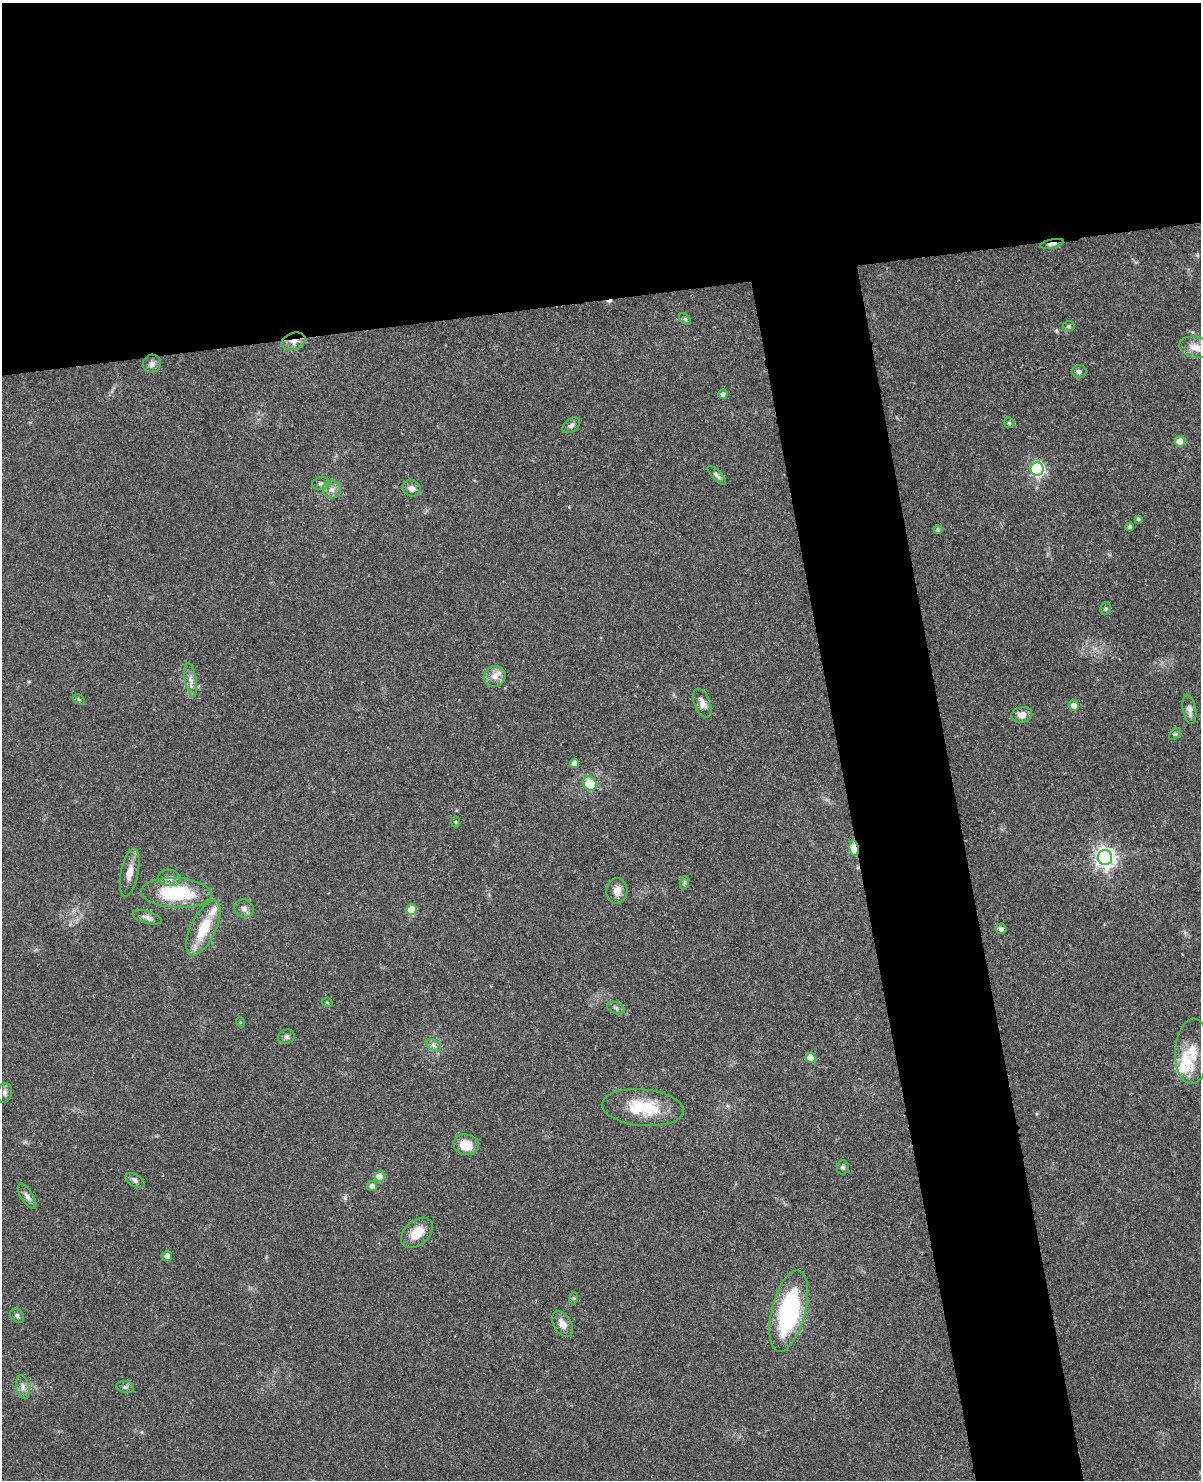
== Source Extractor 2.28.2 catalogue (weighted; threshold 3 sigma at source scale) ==
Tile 2 of 4 x 3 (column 2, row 1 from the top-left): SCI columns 1248-2446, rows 3216-4693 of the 4892 x 4840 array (HDU 1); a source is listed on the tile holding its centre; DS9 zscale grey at full resolution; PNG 1203 x 1482 px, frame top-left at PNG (2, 3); each listed source drawn as its Kron ellipse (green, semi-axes under 4 px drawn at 4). Shown black and unused: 27% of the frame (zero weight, under 3 of 4 exposures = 5% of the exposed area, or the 3 px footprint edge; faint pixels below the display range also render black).
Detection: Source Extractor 2.28.2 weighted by HDU 2 'WHT'; one run over the whole footprint, this tile lists its part. Background 0.0858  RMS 0.0058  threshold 0.0261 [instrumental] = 3 sigma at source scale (4.5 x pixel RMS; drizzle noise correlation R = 1.50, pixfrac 1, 0.05/0.05 arcsec/px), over >= 5 px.
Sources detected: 71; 1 cosmic-ray / hot-pixel residue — neither listed nor drawn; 4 inside a brighter listed object's ellipse — not listed separately; the other 66 listed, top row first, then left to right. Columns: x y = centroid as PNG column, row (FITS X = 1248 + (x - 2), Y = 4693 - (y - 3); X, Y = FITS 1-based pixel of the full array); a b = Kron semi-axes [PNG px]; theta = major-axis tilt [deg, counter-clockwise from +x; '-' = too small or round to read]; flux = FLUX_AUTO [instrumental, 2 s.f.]
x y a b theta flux
1052 244 12 4 11 2.3
685 319 7 4 -46 0.95
1069 326 6 5 - 0.96
294 341 12 8 18 5.3
1196 347 16 10 -13 6.1
152 364 9 9 - 2.7
1079 372 7 6 - 1.6
723 394 4 4 - 2.1
1009 423 6 5 - 1
571 425 10 6 36 2
1180 442 5 5 - 13
1037 469 7 6 - 120
717 475 12 4 -45 1.7
321 483 9 6 9 1.7
412 488 9 8 - 3.1
332 490 9 9 - 3.2
1138 519 4 3 - 1
1130 527 4 4 - 2
938 530 4 4 - 1.4
1105 609 6 5 - 0.87
494 676 11 10 - 4.4
191 680 17 6 -80 3.7
79 699 6 4 -31 0.77
702 703 15 8 -69 3.8
1074 705 5 5 - 3.7
1189 709 15 6 -79 4.2
1022 715 10 7 9 5
1175 734 7 4 43 0.99
575 763 4 4 - 4.3
590 783 7 6 - 14
455 822 5 3 - 0.62
854 848 8 4 -79 28
1105 858 7 7 - 320
130 873 24 8 78 6
169 878 11 8 -8 3.5
684 883 7 4 72 1
617 891 13 10 86 5.2
176 893 35 15 -3 41
244 908 10 9 - 2.8
411 910 5 5 - 22
147 917 15 6 -15 2.8
203 928 30 12 64 20
1001 929 5 5 - 1.7
327 1002 5 3 - 0.56
616 1008 9 5 -19 1.6
240 1022 5 3 - 0.53
286 1037 8 7 - 1.7
433 1045 8 5 -32 1.9
1192 1051 33 17 87 14
811 1058 5 5 - 11
5 1093 10 7 78 2.2
643 1108 41 18 -5 27
466 1145 13 10 -14 10
843 1167 7 6 - 1.3
380 1177 5 5 - 12
135 1180 10 6 -30 1.9
372 1186 5 5 - 4
27 1196 14 6 -57 2.6
417 1233 18 12 40 11
167 1256 5 5 - 4.9
574 1298 6 4 72 0.75
789 1311 42 17 76 82
17 1316 8 6 -43 1.5
562 1324 14 9 -58 4.6
23 1387 12 6 -79 2.8
125 1387 9 6 -10 1.5
Overlapping masked pixels (flux is a lower limit): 3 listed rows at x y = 1052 244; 294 341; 854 848